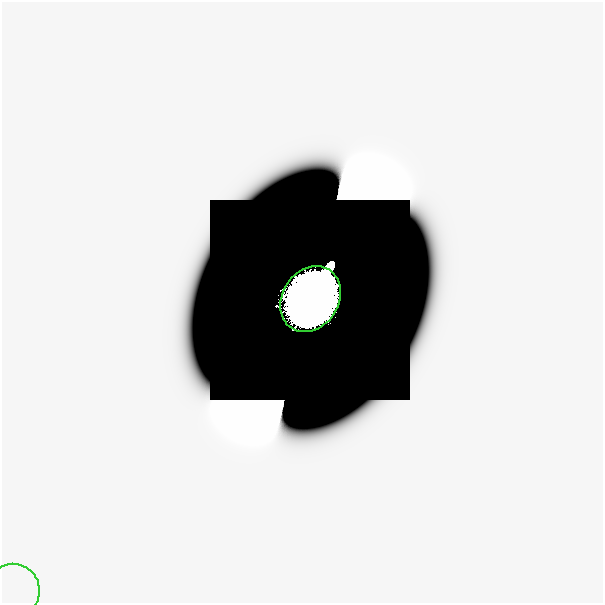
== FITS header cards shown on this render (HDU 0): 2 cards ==
NAXIS1  =                  601
NAXIS2  =                  601

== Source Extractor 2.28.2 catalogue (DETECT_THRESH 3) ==
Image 601 x 601 px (HDU 0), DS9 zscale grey, 1 PNG px = 1 image px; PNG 605 x 605 px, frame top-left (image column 1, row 601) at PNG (2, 2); each listed source drawn as its Kron ellipse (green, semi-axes under 4 px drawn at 4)
Background -7.64e-29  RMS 2.5e-26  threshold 7.45e-26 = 3 sigma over >= 5 px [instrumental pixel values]
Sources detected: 13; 11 with non-positive FLUX_AUTO (blend fragments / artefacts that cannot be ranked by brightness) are neither listed nor drawn; the other 2 listed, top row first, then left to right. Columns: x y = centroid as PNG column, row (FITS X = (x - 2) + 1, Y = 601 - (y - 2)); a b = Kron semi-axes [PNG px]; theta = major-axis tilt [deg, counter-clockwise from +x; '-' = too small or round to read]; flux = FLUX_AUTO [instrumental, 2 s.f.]
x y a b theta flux
310 299 35 28 57 1.5e+02
13 591 27 26 - 2.2e-14
At the frame edge (FLAGS 8, measured only in part): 1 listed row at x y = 13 591
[11 non-positive-flux detections neither listed nor drawn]